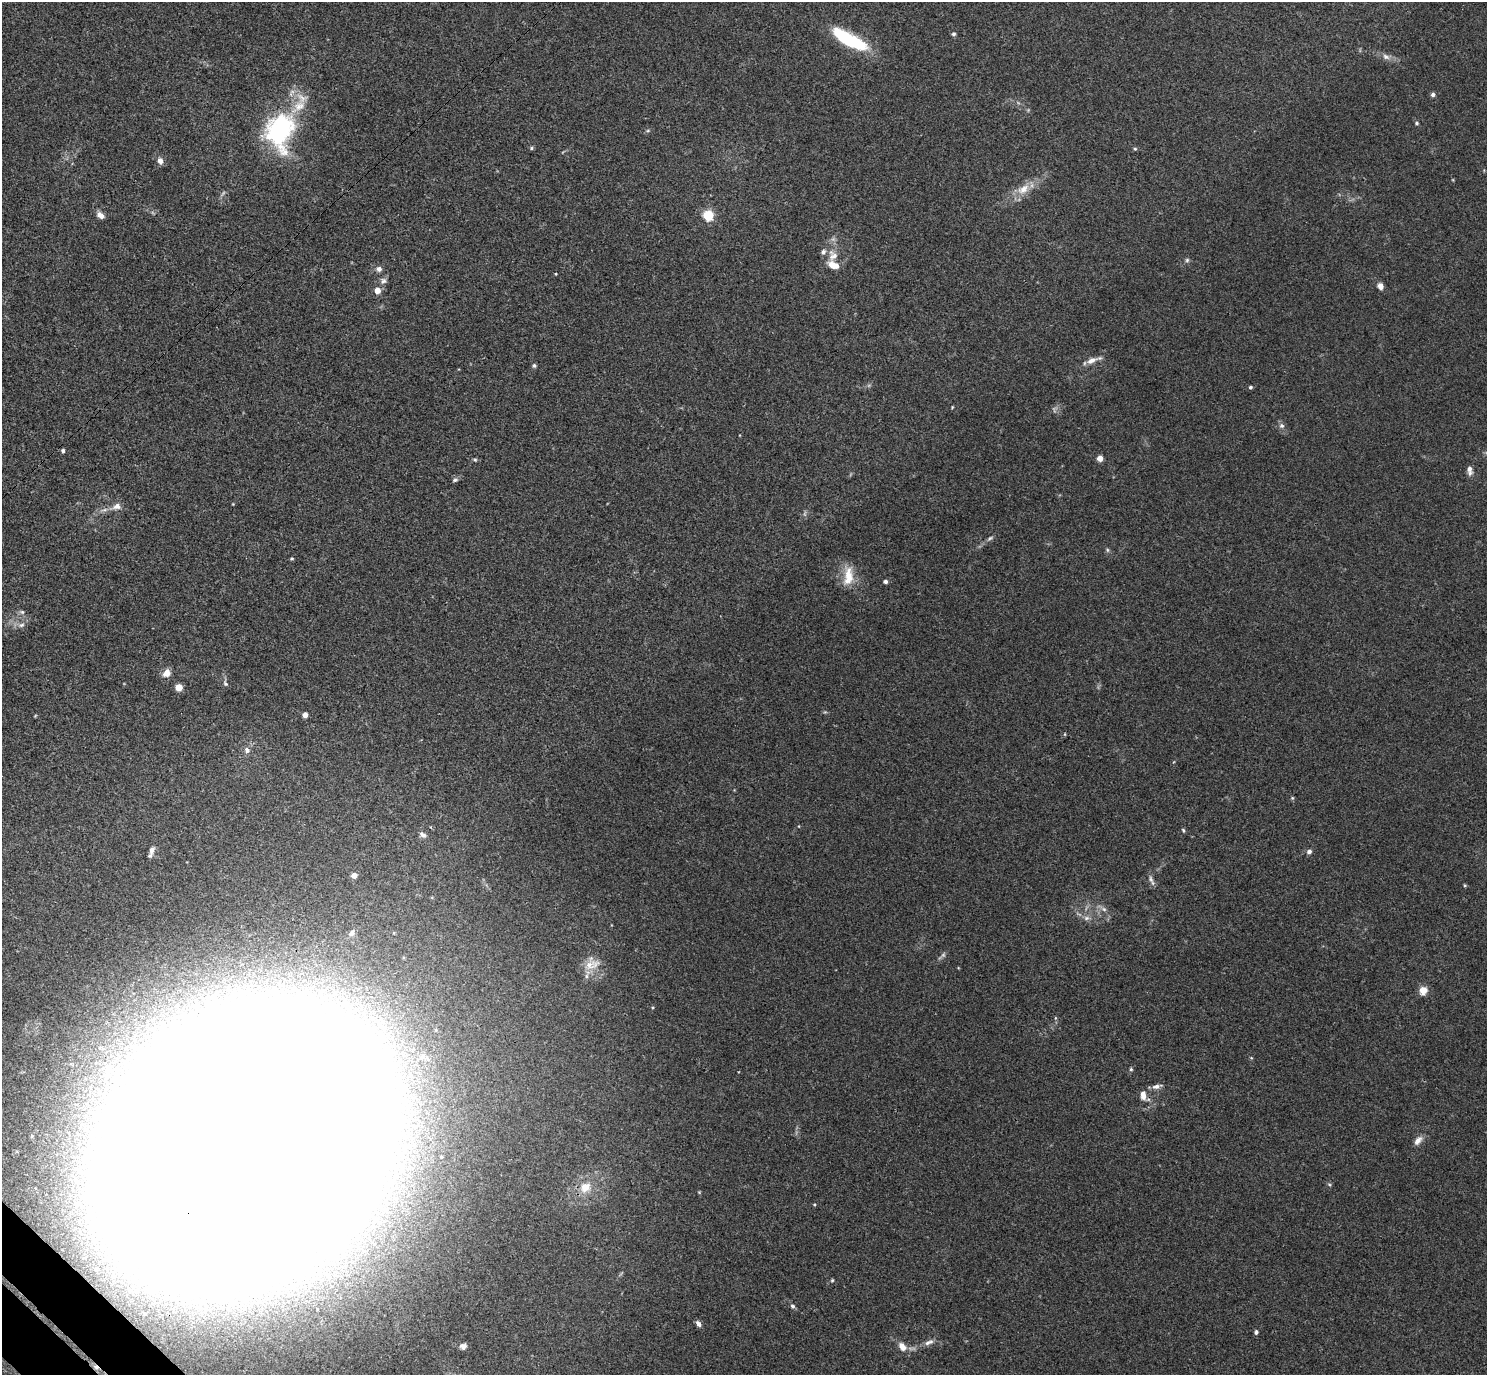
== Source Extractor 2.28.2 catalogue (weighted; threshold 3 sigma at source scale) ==
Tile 7 of 4 x 4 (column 3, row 2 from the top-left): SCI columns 3015-4499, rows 2944-4316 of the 6029 x 6028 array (HDU 1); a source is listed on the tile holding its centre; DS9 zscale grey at full resolution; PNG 1489 x 1377 px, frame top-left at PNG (2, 2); no overlay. Shown black and unused: <1% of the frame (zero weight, under 3 of 4 exposures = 5% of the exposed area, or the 3 px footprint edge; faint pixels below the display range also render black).
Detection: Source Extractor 2.28.2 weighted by HDU 2 'WHT'; one run over the whole footprint, this tile lists its part. Background 0.0522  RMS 0.0045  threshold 0.0202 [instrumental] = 3 sigma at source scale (4.5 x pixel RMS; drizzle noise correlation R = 1.50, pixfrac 1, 0.05/0.05 arcsec/px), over >= 5 px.
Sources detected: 92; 3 too faint to see at this stretch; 7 inside a brighter object's white glare — not listed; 2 inside a brighter listed object's ellipse — not listed separately; the other 80 listed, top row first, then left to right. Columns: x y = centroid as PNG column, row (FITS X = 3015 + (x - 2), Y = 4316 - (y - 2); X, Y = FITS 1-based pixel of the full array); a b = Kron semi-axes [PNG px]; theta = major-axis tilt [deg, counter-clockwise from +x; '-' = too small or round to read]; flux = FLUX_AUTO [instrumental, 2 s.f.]
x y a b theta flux
953 34 5 5 - 0.87
850 40 39 12 -28 34
1386 57 11 7 -32 2.2
1433 94 5 5 - 1.2
298 106 25 13 39 9.2
1417 123 5 4 - 0.63
648 130 6 4 20 0.59
277 135 32 23 -59 49
531 148 5 5 - 0.64
1135 149 5 4 - 0.62
160 161 8 6 -75 2.3
1023 189 20 11 32 7
100 215 9 7 -36 2.5
708 215 5 5 - 39
833 256 15 13 86 5.7
1187 260 6 5 - 0.84
834 265 12 6 -19 6.2
379 269 8 7 - 1.6
383 281 9 8 - 1.7
1380 286 7 6 - 2.2
377 290 8 8 - 2.9
1092 360 14 7 25 3.5
534 366 6 5 - 0.82
1250 387 4 4 - 0.84
1282 426 8 7 - 1.4
63 451 4 4 - 0.99
1100 458 4 4 - 7.3
475 460 5 4 - 0.63
1469 470 12 6 -83 2.2
455 480 7 5 27 0.9
233 504 3 3 - 0.3
117 506 12 9 13 3
990 538 9 4 25 0.97
1107 550 6 4 -89 0.67
292 558 5 3 - 0.48
848 576 27 12 86 9.2
885 581 5 4 - 1.2
22 612 6 6 - 0.95
21 625 10 6 11 1.8
166 673 9 8 - 3.7
225 683 8 5 -63 1.1
179 687 5 5 - 5.6
305 715 4 4 - 3.2
35 716 5 3 - 0.39
247 750 8 7 - 1.8
1292 798 5 4 - 0.48
1183 830 6 4 -70 0.63
423 835 10 6 -34 1.7
152 850 11 6 74 2.3
1309 851 7 5 24 1.3
354 875 5 5 - 3
1151 879 10 5 -78 1.6
1104 909 8 6 -22 1.5
1086 918 8 6 15 1.7
351 933 9 7 63 1.6
592 965 23 12 18 5.8
1423 990 9 8 - 4.5
1055 1018 5 3 - 0.46
134 1046 7 6 - 1.2
1251 1058 5 4 - 0.45
1131 1069 5 4 - 0.65
1157 1086 13 6 13 2.1
1143 1095 13 7 -86 3.1
32 1136 6 3 -74 0.49
1418 1140 13 7 49 2.6
245 1147 125 75 50 4300
441 1157 3 2 - 0.37
1329 1184 6 3 -19 0.57
585 1187 11 10 - 6.7
699 1192 4 4 - 0.39
814 1205 5 3 - 0.44
375 1219 6 5 - 0.74
140 1277 13 8 -68 3.9
832 1280 5 4 - 0.52
792 1306 6 5 - 1
698 1324 7 5 -54 1.7
1256 1332 5 4 - 1
929 1342 15 6 23 2.3
463 1346 9 8 - 1.9
902 1346 13 8 -54 3.7
Overlapping masked pixels (flux is a lower limit): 2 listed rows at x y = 1143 1095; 245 1147
Isophote crosses this tile's border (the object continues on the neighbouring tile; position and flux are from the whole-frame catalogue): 1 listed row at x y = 245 1147